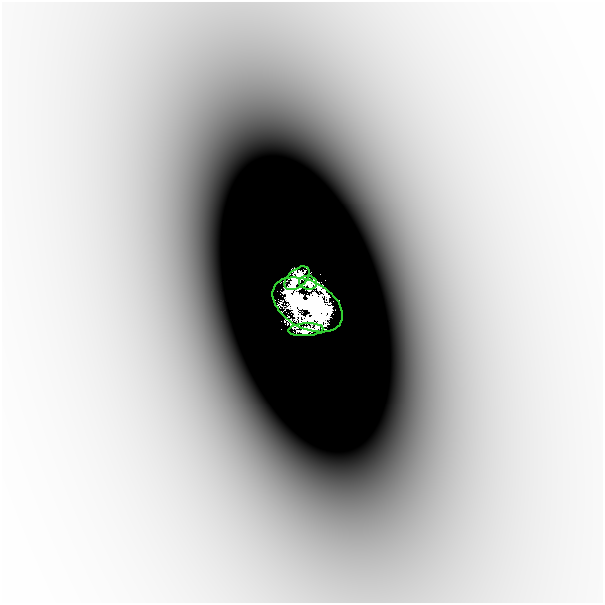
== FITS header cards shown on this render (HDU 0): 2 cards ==
NAXIS1  =                  601
NAXIS2  =                  601

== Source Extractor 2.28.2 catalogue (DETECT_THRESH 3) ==
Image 601 x 601 px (HDU 0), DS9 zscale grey, 1 PNG px = 1 image px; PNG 605 x 605 px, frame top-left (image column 1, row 601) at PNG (2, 2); each listed source drawn as its Kron ellipse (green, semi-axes under 4 px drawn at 4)
Background -8.13e-05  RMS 1.9e-05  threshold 5.77e-05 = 3 sigma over >= 5 px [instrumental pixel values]
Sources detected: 5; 1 with non-positive FLUX_AUTO (blend fragments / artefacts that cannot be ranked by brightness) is neither listed nor drawn; the other 4 listed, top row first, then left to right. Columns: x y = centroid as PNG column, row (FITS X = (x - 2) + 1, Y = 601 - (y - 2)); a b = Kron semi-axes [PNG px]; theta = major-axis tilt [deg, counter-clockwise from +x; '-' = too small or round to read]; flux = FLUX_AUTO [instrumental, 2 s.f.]
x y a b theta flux
297 278 15 9 41 0.76
308 283 9 7 -8 0.45
308 305 38 23 -29 17
306 330 17 6 3 0.3
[1 non-positive-flux detection neither listed nor drawn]